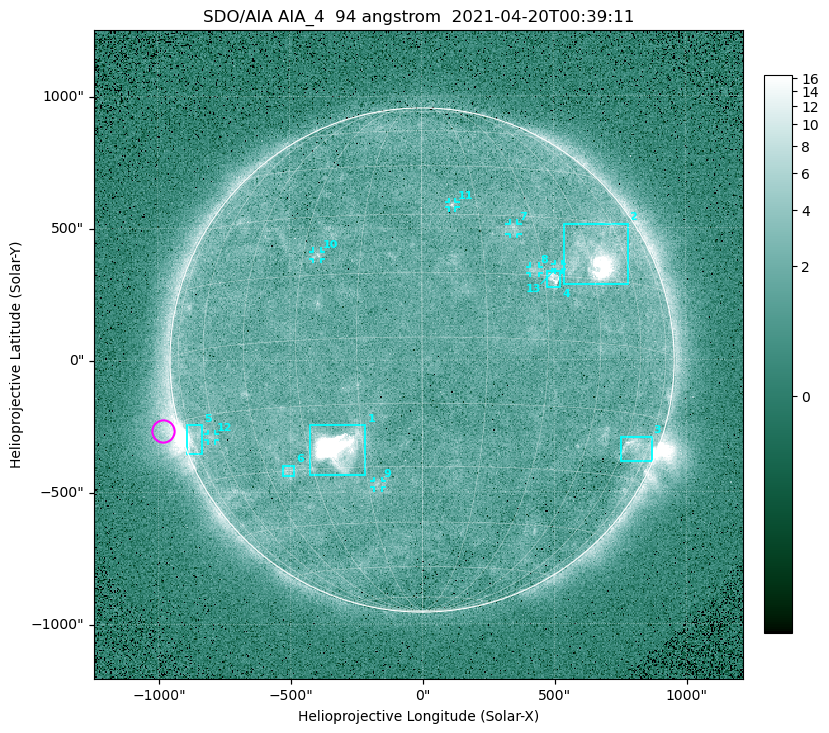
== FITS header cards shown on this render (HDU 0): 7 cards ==
TELESCOP= 'SDO/AIA '
INSTRUME= 'AIA_4   '
WAVELNTH=                   94
WAVEUNIT= 'angstrom'
DATE-OBS= '2021-04-20T00:39:11.12'
CTYPE1  = 'HPLN-TAN'
CTYPE2  = 'HPLT-TAN'

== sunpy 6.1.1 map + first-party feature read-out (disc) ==
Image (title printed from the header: SDO/AIA AIA_4  94 angstrom  2021-04-20T00:39:11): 512 x 512 px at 4.8 arcsec/px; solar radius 955 arcsec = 199 px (full disc in frame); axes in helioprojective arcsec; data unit not stated in the header (colour bar unlabelled)
Orientation: roll -0.138 deg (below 1 deg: not rotated)
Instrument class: DISC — disc imager (sunpy class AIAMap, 94 A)
Bright regions (active regions / flare kernels): reference = the median radial profile (limb darkening/brightening removed); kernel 5 px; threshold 5 sigma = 2.43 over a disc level ~1.71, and >= 1.15x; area >= 9 px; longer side >= 5 px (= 24 arcsec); searched inside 0.97 R_sun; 13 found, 13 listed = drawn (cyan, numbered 1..; 7 of them under ~33 arcsec drawn as corner ticks so the feature stays visible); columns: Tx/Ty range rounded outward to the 10 arcsec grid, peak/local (2 s.f.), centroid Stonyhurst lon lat
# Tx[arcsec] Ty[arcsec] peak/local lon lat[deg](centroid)
1 -430..-210 -440..-240 320 -22 -25
2 540..780 280..520 29 +48 +20
3 750..870 -390..-290 4.7 +67 -22
4 470..530 270..340 5.9 +33 +15
5 -900..-830 -360..-240 7.6 -73 -20
6 -530..-480 -440..-400 2.9 -38 -30
7 330..370 470..520 3 +24 +26
8 410..450 330..360 3.1 +28 +16
9 -180..-150 -480..-450 2.9 -12 -34
10 -410..-380 380..410 3 -26 +20
11 100..130 580..600 3 +8 +33
12 -810..-780 -300..-280 2.6 -63 -20
13 500..530 340..360 2.6 +34 +17
Off-limb structures (1.02-1.3 R_sun): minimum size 50 px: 5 found; the strongest spans PA ~90..115 deg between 1.02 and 1.21 R_sun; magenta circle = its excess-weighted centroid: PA ~105 deg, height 1.06 R_sun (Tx ~-980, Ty ~-270 arcsec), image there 4.5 x the reference